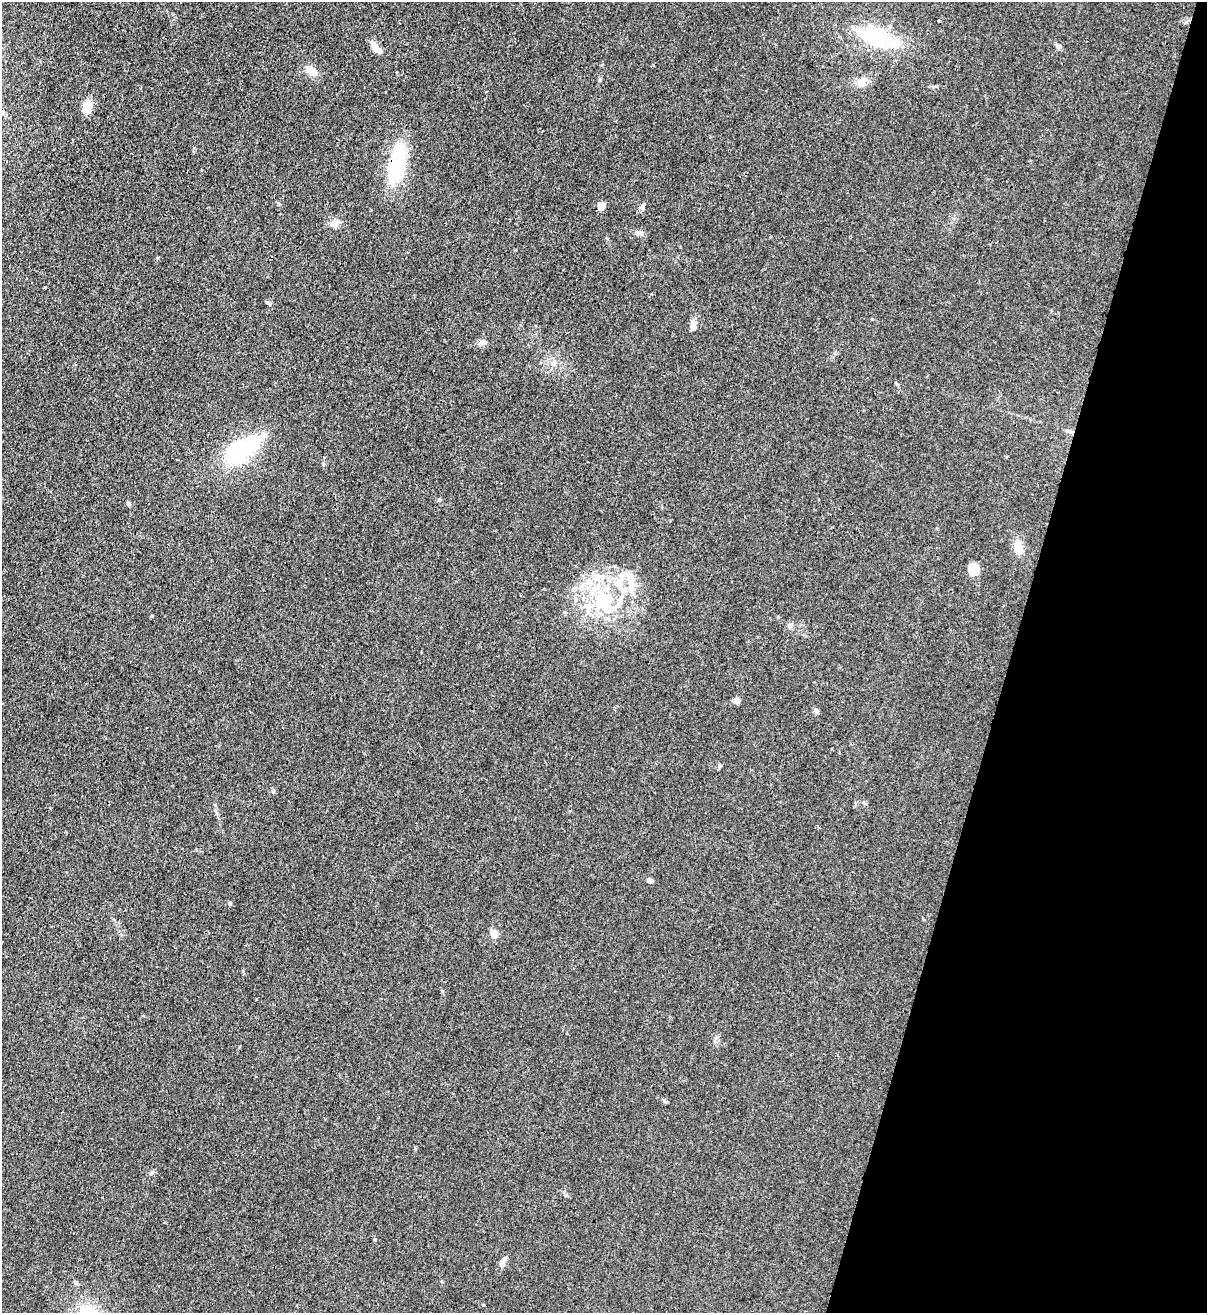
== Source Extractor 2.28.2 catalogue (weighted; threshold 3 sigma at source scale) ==
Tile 8 of 4 x 4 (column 4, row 2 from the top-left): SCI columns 3958-5162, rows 2652-3962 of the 5380 x 5306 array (HDU 1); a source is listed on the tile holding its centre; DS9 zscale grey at full resolution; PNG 1209 x 1315 px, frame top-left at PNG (2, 2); no overlay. Shown black and unused: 16% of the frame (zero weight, under 3 of 4 exposures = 7% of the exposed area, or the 3 px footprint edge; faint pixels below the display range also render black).
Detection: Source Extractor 2.28.2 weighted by HDU 2 'WHT'; one run over the whole footprint, this tile lists its part. Background 0.0233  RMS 0.0028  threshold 0.0126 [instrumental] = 3 sigma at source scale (4.5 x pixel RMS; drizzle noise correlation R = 1.50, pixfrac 1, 0.05/0.05 arcsec/px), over >= 5 px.
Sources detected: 40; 1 inside a brighter object's white glare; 1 cosmic-ray / hot-pixel residue — not listed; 8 inside a brighter listed object's ellipse — not listed separately; the other 30 listed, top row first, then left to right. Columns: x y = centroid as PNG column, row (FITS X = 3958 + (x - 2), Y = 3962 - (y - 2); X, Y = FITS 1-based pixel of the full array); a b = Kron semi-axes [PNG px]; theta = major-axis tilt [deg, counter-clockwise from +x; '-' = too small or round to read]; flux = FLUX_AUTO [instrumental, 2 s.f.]
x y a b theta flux
877 38 57 18 -19 21
1059 46 7 7 - 0.75
375 47 16 7 -53 2.5
311 71 16 9 -33 2.6
861 82 14 11 28 2.6
87 107 12 8 82 5.5
397 162 32 14 75 26
601 206 9 7 49 1.9
642 207 10 6 59 0.92
335 223 13 9 31 2
268 303 9 3 -31 0.49
693 325 14 7 88 1.7
484 342 9 4 -21 0.78
554 363 8 7 - 1.2
1071 432 11 4 -18 0.81
240 450 45 22 33 25
129 503 6 5 - 0.63
1018 546 15 10 -77 3.5
974 570 12 10 -87 5.4
624 574 17 11 17 3.8
604 600 32 29 -1 22
790 625 8 6 77 0.83
736 701 7 7 - 1.3
816 711 7 6 - 0.67
720 766 6 4 18 0.35
650 880 6 5 - 1.2
230 903 5 4 - 0.5
494 933 9 8 - 2
151 1173 5 5 - 0.5
502 1264 8 6 -90 0.78
Overlapping masked pixels (flux is a lower limit): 2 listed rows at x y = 397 162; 1071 432
Unlisted compact peaks at least as high as the median listed source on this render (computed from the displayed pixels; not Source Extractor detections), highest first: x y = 152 616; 897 384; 664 1101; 872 319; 600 79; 323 464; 637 233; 278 204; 273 791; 45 287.